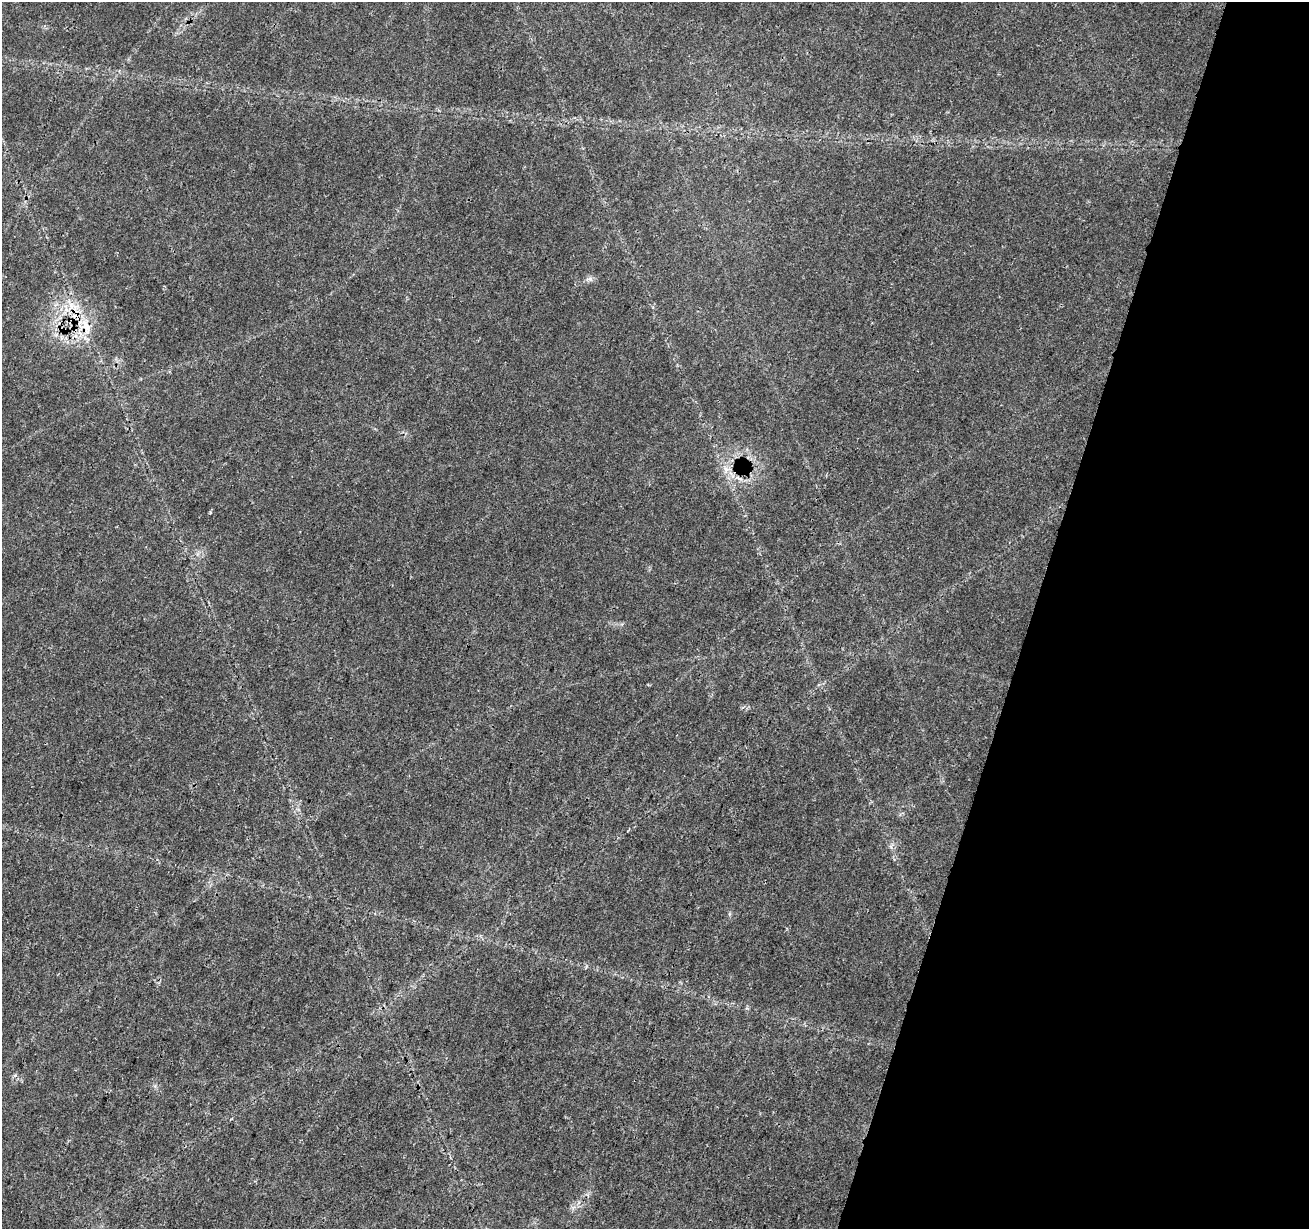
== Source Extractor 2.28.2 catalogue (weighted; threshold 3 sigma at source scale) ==
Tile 8 of 4 x 4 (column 4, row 2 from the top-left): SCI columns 3930-5236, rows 2736-3962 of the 5237 x 5409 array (HDU 1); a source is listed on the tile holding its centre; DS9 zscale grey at full resolution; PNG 1311 x 1231 px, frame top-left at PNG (2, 2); no overlay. Shown black and unused: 21% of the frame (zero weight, under 3 of 4 exposures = <1% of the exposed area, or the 3 px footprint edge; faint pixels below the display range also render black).
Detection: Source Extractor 2.28.2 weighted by HDU 2 'WHT'; one run over the whole footprint, this tile lists its part. Background 0.0274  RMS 0.0023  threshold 0.0105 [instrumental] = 3 sigma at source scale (4.5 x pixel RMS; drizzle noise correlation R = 1.50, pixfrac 1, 0.0396/0.0396 arcsec/px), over >= 5 px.
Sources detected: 6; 1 cosmic-ray / hot-pixel residue — not listed; the other 5 listed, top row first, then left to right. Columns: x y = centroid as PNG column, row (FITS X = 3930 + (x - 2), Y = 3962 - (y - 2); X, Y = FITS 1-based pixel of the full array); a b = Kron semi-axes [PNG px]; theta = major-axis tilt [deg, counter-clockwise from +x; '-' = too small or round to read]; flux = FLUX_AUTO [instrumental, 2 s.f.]
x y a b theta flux
589 279 9 4 12 0.63
71 305 10 7 -75 1.9
86 326 25 9 -69 4.6
726 470 12 8 77 1.6
210 512 4 4 - 0.26
Overlapping masked pixels (flux is a lower limit): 1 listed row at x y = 86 326